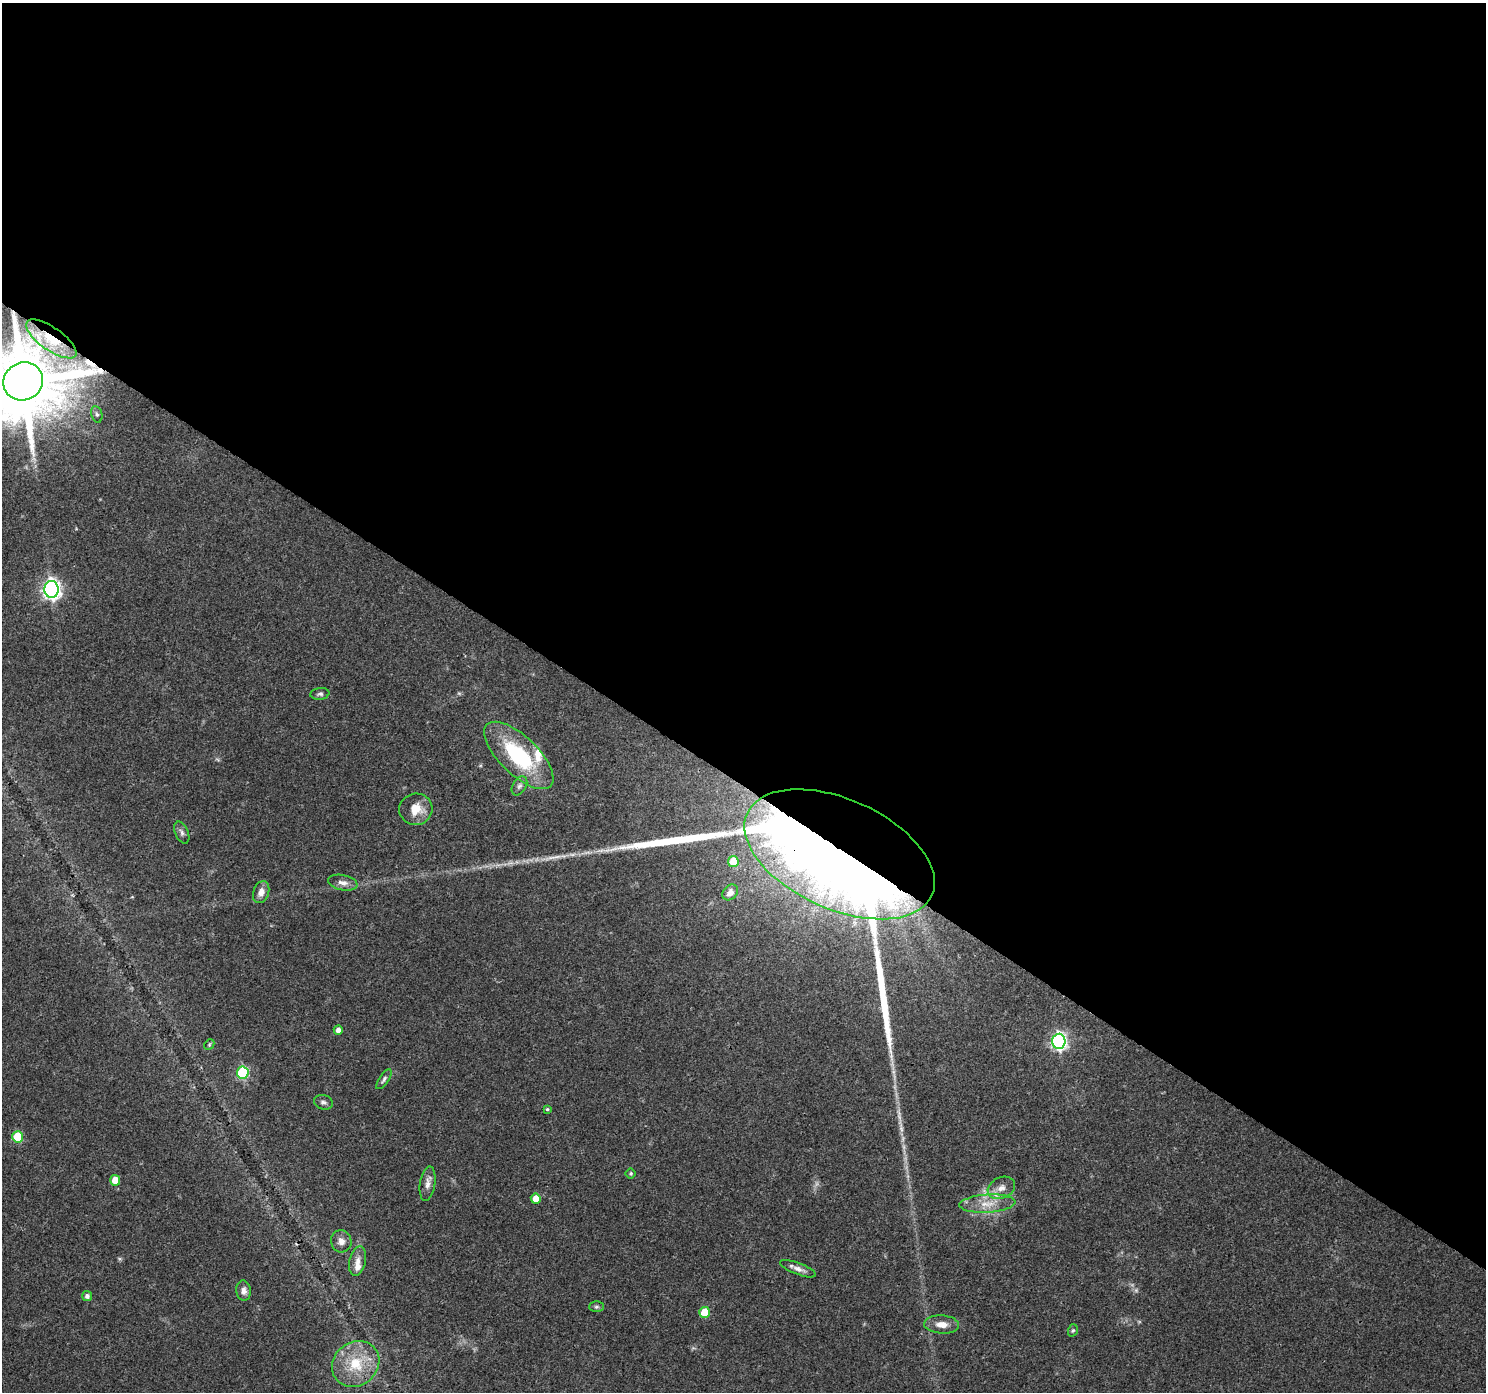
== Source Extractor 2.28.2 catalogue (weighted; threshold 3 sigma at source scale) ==
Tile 3 of 4 x 4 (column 3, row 1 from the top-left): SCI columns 2967-4450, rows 4353-5742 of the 5942 x 5993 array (HDU 1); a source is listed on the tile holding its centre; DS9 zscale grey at full resolution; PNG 1488 x 1394 px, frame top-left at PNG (2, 3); each listed source drawn as its Kron ellipse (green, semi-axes under 4 px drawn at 4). Shown black and unused: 56% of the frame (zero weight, under 3 of 4 exposures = <1% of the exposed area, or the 3 px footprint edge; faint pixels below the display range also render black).
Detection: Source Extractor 2.28.2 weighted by HDU 2 'WHT'; one run over the whole footprint, this tile lists its part. Background 0.0446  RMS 0.0036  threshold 0.016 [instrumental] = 3 sigma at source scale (4.5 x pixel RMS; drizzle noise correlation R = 1.50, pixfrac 1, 0.0396/0.0396 arcsec/px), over >= 5 px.
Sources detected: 47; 3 too faint to see at this stretch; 2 inside a brighter object's white glare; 2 long thin detections or spike segments (spike, bleed or trail) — neither listed nor drawn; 2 inside a brighter listed object's ellipse — not listed separately; the other 38 listed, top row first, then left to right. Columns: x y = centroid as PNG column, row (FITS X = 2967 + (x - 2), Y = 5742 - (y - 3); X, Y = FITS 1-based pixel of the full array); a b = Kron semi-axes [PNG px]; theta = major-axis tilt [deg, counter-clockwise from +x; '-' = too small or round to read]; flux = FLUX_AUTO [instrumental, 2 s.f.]
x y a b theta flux
51 339 30 11 -35 11
23 381 20 18 28 4700
97 414 8 5 -78 0.9
52 589 8 7 - 160
320 694 9 6 9 0.95
519 755 44 19 -44 32
519 786 10 6 57 1.3
416 809 16 15 - 6.4
182 833 11 6 -66 1.2
839 854 101 55 -24 790
733 862 5 5 - 8.6
343 883 15 7 -12 2.3
261 892 11 7 70 2.8
730 892 9 6 49 2.3
338 1030 5 4 - 2.1
1059 1041 7 6 - 110
209 1045 6 4 47 0.53
243 1073 6 6 - 36
384 1079 11 5 56 1
323 1102 9 7 -17 1.2
547 1109 4 3 - 0.52
18 1137 5 5 - 16
631 1173 5 5 - 0.53
115 1180 5 5 - 6.1
428 1184 17 7 81 2.3
1001 1188 14 10 26 3.1
536 1199 5 5 - 5.1
987 1204 28 9 4 5.9
341 1241 11 10 - 2.6
358 1261 15 8 78 2.7
798 1269 19 6 -20 2.2
244 1291 10 7 -84 1.8
87 1296 5 5 - 1.3
596 1307 7 5 1 0.73
705 1312 5 5 - 9.8
942 1324 17 9 -3 3.7
1073 1330 6 4 72 0.56
356 1364 25 22 39 14
Overlapping masked pixels (flux is a lower limit): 3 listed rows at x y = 51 339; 23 381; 839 854
Isophote crosses this tile's border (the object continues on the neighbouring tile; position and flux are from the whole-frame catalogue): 1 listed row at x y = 23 381